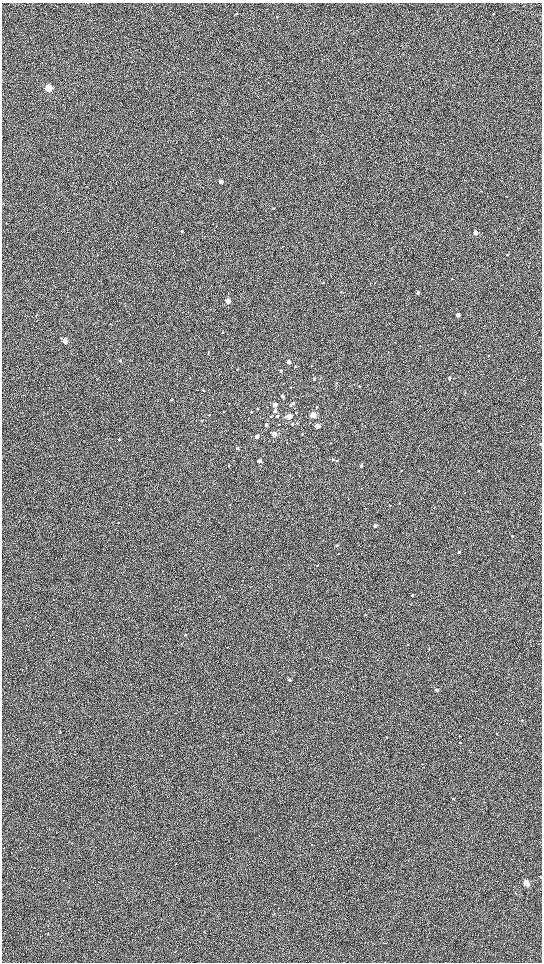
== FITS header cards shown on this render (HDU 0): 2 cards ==
NAXIS1  =                 1080 / length of data axis 1
NAXIS2  =                 1920 / length of data axis 2

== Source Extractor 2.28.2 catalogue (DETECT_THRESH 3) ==
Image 1080 x 1920 px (HDU 0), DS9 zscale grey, zoomed out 1/2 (1 PNG px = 2 x 2 image px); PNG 544 x 964 px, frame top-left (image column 1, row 1919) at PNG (2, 3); no overlay
Background 603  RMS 57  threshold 172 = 3 sigma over >= 5 px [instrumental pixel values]
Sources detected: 112; all 112 listed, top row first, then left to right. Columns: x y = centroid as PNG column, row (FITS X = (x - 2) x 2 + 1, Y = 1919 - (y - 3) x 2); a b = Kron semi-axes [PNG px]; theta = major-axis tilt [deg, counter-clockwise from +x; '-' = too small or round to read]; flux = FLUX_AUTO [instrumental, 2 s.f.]
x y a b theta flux
236 13 2 2 - 9500
493 14 2 2 - 9000
277 16 2 2 - 8600
344 42 2 1 - 2900
48 88 3 3 - 950000
390 119 2 2 - 4400
276 125 3 2 - 3900
221 182 3 3 - 100000
481 191 2 2 - 5200
274 208 3 2 - 8200
182 231 3 3 - 16000
475 232 3 2 - 230000
282 246 2 1 - 3200
507 255 3 2 - 12000
452 279 3 2 - 4600
323 283 2 2 - 5300
341 292 3 2 - 5900
418 293 3 3 - 25000
228 301 3 3 - 240000
458 315 3 2 - 130000
36 316 3 2 - 5100
223 332 2 2 - 7800
61 338 3 3 - 7700
65 341 3 3 - 230000
395 342 2 2 - 4100
420 346 2 1 - 3700
208 352 2 2 - 6100
388 352 2 2 - 3400
489 356 2 2 - 5900
120 361 3 3 - 13000
288 362 3 2 - 70000
295 366 2 2 - 11000
311 366 2 2 - 3700
237 369 3 2 - 5400
281 371 3 2 - 18000
449 378 2 2 - 31000
314 379 2 2 - 35000
336 383 3 2 - 7500
359 386 2 2 - 9600
291 387 2 2 - 6900
203 390 3 3 - 8500
465 392 2 2 - 3400
282 396 3 3 - 36000
293 403 3 3 - 14000
275 405 3 3 - 210000
291 405 3 3 - 15000
317 407 3 2 - 11000
257 408 3 2 - 11000
275 411 3 3 - 58000
251 412 3 2 - 11000
296 413 2 2 - 13000
209 415 3 2 - 8500
313 415 3 3 - 510000
277 416 3 3 - 25000
289 416 3 3 - 310000
271 417 3 2 - 6800
202 421 3 2 - 8200
297 423 3 2 - 13000
292 424 3 2 - 16000
266 425 3 3 - 39000
279 425 3 2 - 6600
317 426 3 3 - 210000
274 434 3 3 - 160000
302 434 2 2 - 5500
257 436 3 3 - 87000
119 439 3 2 - 17000
540 444 2 2 - 8500
237 448 3 3 - 11000
333 460 2 2 - 9300
336 460 3 2 - 10000
259 461 3 2 - 52000
228 465 2 2 - 11000
361 466 3 2 - 75000
401 471 3 2 - 4800
479 471 3 2 - 6100
399 503 2 2 - 8200
230 504 2 2 - 4500
390 505 2 2 - 6500
434 508 2 2 - 4100
375 526 3 2 - 110000
512 536 2 2 - 6600
337 545 3 2 - 19000
459 552 2 2 - 30000
338 553 3 2 - 4800
317 565 3 2 - 8000
412 595 2 2 - 33000
411 604 3 2 - 6300
484 610 2 2 - 7800
365 615 3 2 - 6400
185 635 3 2 - 13000
408 644 2 2 - 4500
228 647 3 2 - 3600
429 649 3 2 - 9800
290 680 2 2 - 30000
437 690 2 2 - 53000
522 721 2 2 - 6100
60 732 2 2 - 8200
496 733 2 2 - 4800
459 736 3 2 - 4500
387 737 2 2 - 5300
460 743 2 2 - 9000
74 754 3 2 - 4600
235 754 2 2 - 6100
453 799 3 3 - 6500
312 844 3 2 - 5600
231 858 2 2 - 3600
176 864 3 2 - 4500
526 883 4 3 - 390000
285 887 3 2 - 3600
68 901 3 2 - 3400
204 932 2 2 - 4500
48 934 3 2 - 5600
At the frame edge (FLAGS 8, measured only in part): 1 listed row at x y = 540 444